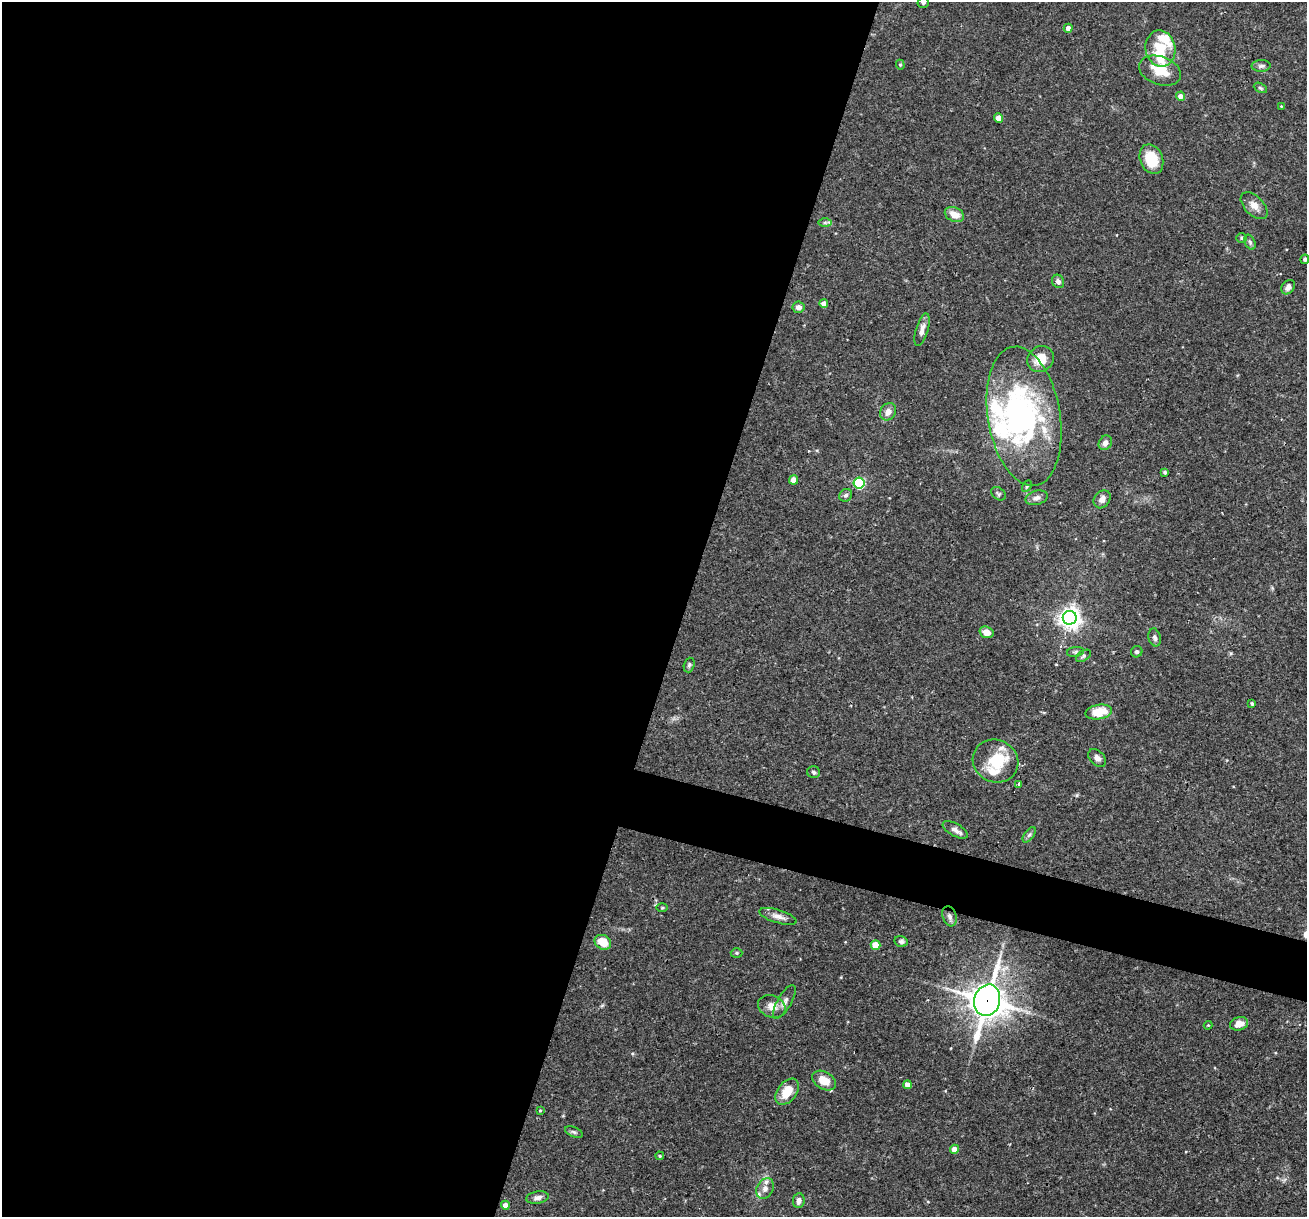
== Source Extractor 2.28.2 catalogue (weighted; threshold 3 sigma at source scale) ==
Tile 5 of 4 x 4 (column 1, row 2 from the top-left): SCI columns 1-1305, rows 2683-3897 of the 5220 x 5238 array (HDU 1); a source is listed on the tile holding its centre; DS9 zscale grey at full resolution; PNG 1309 x 1219 px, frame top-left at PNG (2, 2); each listed source drawn as its Kron ellipse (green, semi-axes under 4 px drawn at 4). Shown black and unused: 55% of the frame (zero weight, under 3 of 4 exposures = <1% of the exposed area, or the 3 px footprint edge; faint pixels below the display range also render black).
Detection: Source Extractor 2.28.2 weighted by HDU 2 'WHT'; one run over the whole footprint, this tile lists its part. Background 0.0759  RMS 0.0036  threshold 0.016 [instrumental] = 3 sigma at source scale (4.5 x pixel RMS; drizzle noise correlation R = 1.50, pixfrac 1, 0.05/0.05 arcsec/px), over >= 5 px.
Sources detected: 87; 4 inside a brighter object's white glare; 1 cosmic-ray / hot-pixel residue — neither listed nor drawn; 10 inside a brighter listed object's ellipse — not listed separately; the other 72 listed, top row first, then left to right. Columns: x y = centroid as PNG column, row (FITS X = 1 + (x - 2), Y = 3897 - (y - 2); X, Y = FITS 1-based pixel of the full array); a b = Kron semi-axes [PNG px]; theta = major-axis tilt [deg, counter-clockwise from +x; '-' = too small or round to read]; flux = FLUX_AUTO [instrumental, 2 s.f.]
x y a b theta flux
923 2 5 5 - 1
1068 28 4 4 - 2.2
1160 49 18 15 -78 10
900 65 5 4 - 0.46
1261 66 9 6 1 1
1160 71 22 14 -20 7.6
1260 88 7 4 -28 0.58
1181 96 4 4 - 2.3
1281 106 4 3 - 0.27
999 118 4 4 - 3.7
1151 159 15 11 -68 10
1254 206 16 9 -45 2.9
954 215 10 7 -24 4.1
825 222 7 4 0 0.64
1241 238 5 5 - 0.56
1250 242 8 5 -65 0.81
1305 259 4 4 - 0.57
1058 281 7 6 - 1.4
1288 287 8 6 52 1.7
824 303 4 4 - 2.4
799 307 6 5 - 1.7
922 330 17 6 73 2.1
1040 359 14 12 43 6.2
888 412 9 7 58 2.4
1024 416 70 36 -80 78
1105 443 7 6 - 2
1165 472 4 3 - 0.71
794 480 4 4 - 4.8
859 483 5 5 - 38
1027 486 6 4 61 0.48
998 494 8 6 -37 0.72
846 495 7 6 - 0.88
1037 498 11 7 15 1.7
1102 499 10 7 51 2.1
1070 618 7 7 - 250
986 632 7 5 -18 3
1155 637 9 6 -75 1.1
1075 652 8 5 9 0.7
1137 652 6 5 - 0.79
1083 656 8 5 34 0.68
689 665 7 5 72 0.72
1252 703 3 3 - 0.5
1099 712 13 7 9 8.3
1097 758 10 7 -46 1.6
995 761 23 21 -28 11
814 772 6 6 - 0.85
1019 784 3 3 - 1.7
955 830 14 6 -29 1.8
1029 835 9 4 54 0.85
662 908 6 4 1 0.37
778 916 19 6 -17 2.3
950 916 10 7 -71 1.5
901 941 7 5 -12 0.92
603 942 9 7 -32 6
875 945 5 5 - 7.8
737 953 6 5 - 0.52
987 1000 16 13 75 650
784 1002 19 7 60 2.1
772 1006 14 11 -23 3.4
1239 1024 9 6 17 3
1208 1025 4 4 - 0.33
824 1081 13 8 -29 5.4
907 1085 4 4 - 2.6
787 1092 15 9 53 6.6
540 1110 4 3 - 0.36
574 1132 9 5 -25 0.85
954 1149 4 4 - 2.9
660 1156 4 3 - 0.44
765 1188 11 8 60 2
537 1197 11 6 9 1.5
799 1201 7 5 84 1.7
505 1205 4 4 - 2.8
Overlapping masked pixels (flux is a lower limit): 1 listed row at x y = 987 1000
Isophote crosses this tile's border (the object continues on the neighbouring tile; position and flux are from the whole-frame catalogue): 1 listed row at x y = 923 2